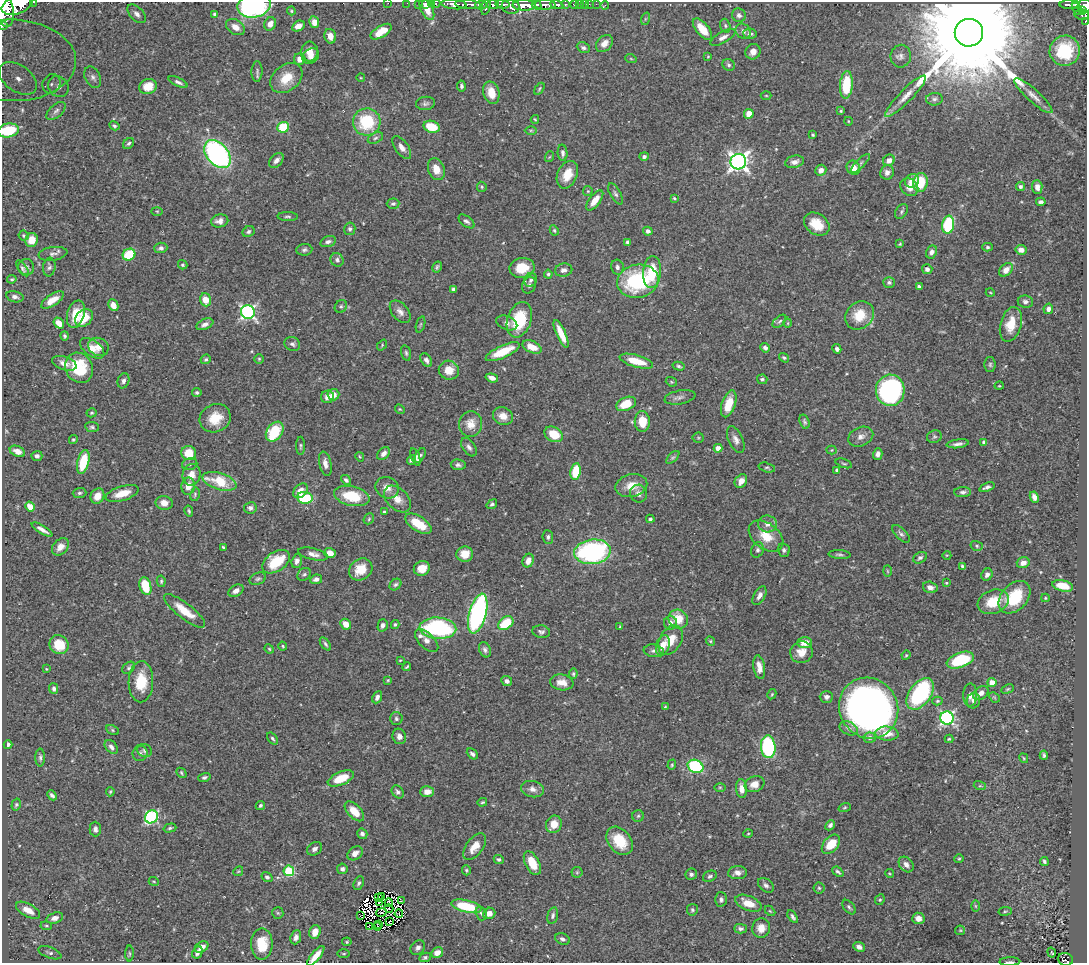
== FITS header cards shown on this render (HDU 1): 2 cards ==
NAXIS1  =                 1085
NAXIS2  =                  961

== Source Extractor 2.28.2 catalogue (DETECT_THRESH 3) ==
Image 1085 x 961 px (HDU 1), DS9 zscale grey, 1 PNG px = 1 image px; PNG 1089 x 965 px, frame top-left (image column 1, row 961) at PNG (2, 2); each listed source drawn as its Kron ellipse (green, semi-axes under 4 px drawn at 4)
Background 0.424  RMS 0.021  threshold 0.0625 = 3 sigma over >= 5 px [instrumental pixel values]
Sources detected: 525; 4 with non-positive FLUX_AUTO (blend fragments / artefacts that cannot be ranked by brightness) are neither listed nor drawn; of the other 521, the 500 brightest by FLUX_AUTO listed and drawn (21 fainter detections omitted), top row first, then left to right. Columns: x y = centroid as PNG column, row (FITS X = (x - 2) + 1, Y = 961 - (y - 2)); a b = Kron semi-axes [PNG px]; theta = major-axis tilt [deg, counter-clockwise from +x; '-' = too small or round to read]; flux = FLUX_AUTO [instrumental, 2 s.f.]
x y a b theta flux
34 2 3 2 - 26
388 3 2 2 - 5.2
407 3 2 2 - 8.1
419 3 3 3 - 16
425 3 3 3 - 9.1
431 3 3 2 - 8.3
17 4 16 9 22 2000
436 4 5 3 - 19
454 4 13 5 -6 680
503 4 7 3 -7 180
565 4 3 3 - 56
574 4 4 3 - 38
579 4 2 2 - 4.8
584 4 2 2 - 6.5
589 4 2 2 - 4
596 4 2 2 - 4.5
1069 4 9 3 0 130
254 5 17 12 11 230
468 5 13 4 -5 470
481 5 6 3 16 95
493 5 6 4 -4 330
524 5 12 5 -1 1100
537 5 5 3 - 290
545 5 10 5 -2 690
557 5 6 4 -10 200
605 5 4 2 - 4.9
1076 5 3 3 - 76
511 6 9 7 -8 500
1085 6 7 6 - 280
486 7 8 3 77 190
4 8 19 9 -77 1800
427 9 12 6 -66 21
1077 9 7 3 -63 94
1082 10 4 3 - 66
291 11 4 3 - 1.8
137 14 11 6 -46 8
215 14 4 4 - 3.8
739 15 7 6 - 4.3
1082 15 7 5 -7 130
645 19 6 4 72 1.8
1085 21 4 2 - 22
314 22 6 5 - 12
270 24 7 5 62 9.8
3 25 3 2 - 33
298 26 7 5 28 10
725 26 7 5 -71 2.9
235 27 10 7 -33 12
702 29 13 6 -51 21
743 31 8 7 - 4.8
381 32 12 5 31 20
969 33 14 13 - 70000
750 34 7 5 -3 4.5
330 36 7 5 -75 12
723 37 14 5 29 7.6
604 43 10 7 47 10
583 48 7 5 -24 4.1
309 51 10 8 86 13
1065 51 15 15 - 79
753 52 8 7 - 9.6
311 56 9 7 38 8.9
708 56 4 4 - 1.4
901 56 11 10 - 8
300 59 6 6 - 11
631 59 6 3 -19 1.5
11 60 65 41 -1 240
729 65 7 5 -32 2.9
257 71 10 5 88 3.6
93 77 11 7 -63 5.9
18 78 21 13 -35 31
286 78 18 13 40 26
361 78 4 3 - 1.1
178 82 10 4 -24 4.8
51 84 10 8 59 12
846 85 14 6 85 56
461 86 5 4 - 3
58 87 11 9 -49 12
148 87 9 7 18 20
539 89 7 3 58 1.8
491 93 11 8 -75 19
766 95 5 3 - 1.3
906 96 28 6 45 17
1033 96 25 6 -42 12
934 99 8 6 5 4.3
425 103 9 6 6 4.2
56 111 11 6 42 4.6
841 111 4 3 - 1.6
749 114 5 4 - 18
535 119 4 3 - 1.5
848 121 4 3 - 1.1
367 122 14 13 - 72
114 126 5 4 - 2.8
283 127 6 5 - 64
431 127 8 6 -18 37
8 130 10 7 11 46
531 130 6 4 0 1.8
813 135 3 3 - 1.8
375 138 8 5 27 3.2
129 143 6 4 44 2.7
402 148 13 6 -54 8.9
563 153 8 5 -86 4.5
217 154 16 10 -50 310
644 156 5 4 - 3.8
549 157 5 3 - 1.3
276 160 9 5 46 7.1
889 160 6 5 - 7.7
738 162 8 7 - 710
794 162 9 6 15 7.3
860 163 12 4 45 4.3
853 168 7 6 - 13
436 169 11 8 -70 17
821 170 5 5 - 7.8
887 172 7 6 - 7
567 175 14 9 66 23
912 181 7 6 - 15
921 183 9 7 82 47
482 187 5 4 - 2
909 187 9 8 - 11
1020 187 4 4 - 3.4
1037 187 7 5 -87 7.3
588 191 5 5 - 1.7
615 194 12 5 -60 3.9
674 198 3 3 - 1.5
595 200 12 5 53 18
1041 202 5 3 - 3.7
393 204 6 5 - 3.3
157 211 6 4 -2 1.5
901 212 8 5 53 2.8
288 217 10 4 -2 3
220 221 8 6 12 8.1
467 221 9 5 -38 4
817 224 14 10 -35 27
948 225 9 6 82 120
350 229 6 5 - 3.7
554 230 5 4 - 2.2
648 231 5 4 - 4.7
248 232 6 5 - 3.6
23 236 5 5 - 1.8
32 240 7 6 - 14
328 242 8 5 17 4.4
627 242 4 4 - 3
900 244 3 2 - 1.5
988 247 5 4 - 2.3
161 248 6 5 - 4.3
304 250 8 6 7 3.6
1021 250 5 5 - 8.1
931 252 7 5 62 5.9
53 254 14 6 8 6.2
129 255 6 6 - 61
337 260 7 6 - 3.8
183 265 5 4 - 2.2
26 267 8 8 - 3.7
49 267 9 6 83 4
437 267 6 4 59 2.6
617 267 7 6 - 4.4
22 268 9 4 -56 2.8
522 268 12 9 10 30
927 269 5 5 - 4.9
564 270 9 6 12 6.1
1006 270 8 5 44 12
652 272 16 9 85 47
548 274 4 4 - 2.6
12 279 5 3 - 1.9
531 280 7 6 - 4.3
638 281 21 16 10 140
889 282 6 5 - 3.4
529 285 8 6 66 4.7
919 287 4 3 - 2.8
453 289 4 4 - 3.1
990 292 4 3 - 1.2
15 297 9 5 -14 5.8
52 300 13 5 34 17
206 300 6 5 - 21
1025 302 8 6 -7 4.5
113 305 6 5 - 12
341 306 7 5 56 2.9
1048 309 5 4 - 6.2
248 312 7 6 - 330
400 312 13 8 -50 8.3
76 314 14 8 73 30
860 315 15 13 46 32
84 318 10 7 45 28
519 320 18 12 71 63
779 321 8 4 44 2.8
59 323 6 4 -51 14
507 323 11 6 -22 5.6
788 323 4 3 - 1.1
205 324 9 5 24 6.3
421 324 8 3 71 2.2
1011 324 18 10 74 27
561 334 15 4 -66 24
65 336 5 4 - 2.3
292 344 8 7 - 4.1
382 345 6 4 48 1.6
98 347 10 8 -23 11
532 347 10 5 -23 16
92 348 14 8 -35 15
765 348 5 4 - 4.7
837 349 5 4 - 4.3
503 352 18 6 25 39
406 353 8 4 -75 2.8
784 358 5 4 - 2.3
206 359 5 4 - 2.5
259 359 5 4 - 1.9
426 360 7 5 -57 4.6
636 361 17 6 -15 29
64 363 13 6 -18 11
990 364 7 5 90 2.9
679 366 6 4 -14 2.6
79 368 16 13 -62 62
449 370 10 9 - 20
492 378 6 4 -17 7.7
762 379 5 5 - 2.9
123 381 8 5 70 4.6
671 382 6 4 -21 1.6
999 386 5 3 - 1.3
890 390 16 14 88 260
197 392 4 4 - 2.6
333 395 6 6 - 13
327 397 6 6 - 7.9
680 397 16 7 11 6.1
626 404 10 6 23 30
729 404 14 6 71 30
400 409 5 4 - 1.7
92 413 5 4 - 2.2
503 416 10 8 -25 14
215 418 16 13 27 29
642 422 10 7 -88 30
804 422 7 5 -72 2.8
471 424 13 11 -88 18
92 427 7 5 -9 3
275 432 11 7 54 60
554 434 10 7 -30 30
861 437 13 9 23 7.8
934 437 7 6 - 2.9
698 438 5 5 - 2
73 439 4 4 - 1.7
736 439 14 7 -65 8
984 442 4 4 - 4.9
958 444 11 4 7 5.3
300 446 9 3 90 2.3
469 447 10 6 -54 5.2
718 448 4 4 - 13
832 450 5 4 - 1.5
17 451 8 5 -23 9.7
189 453 7 7 - 27
384 454 7 5 45 7.1
878 454 6 4 74 5.6
420 455 8 4 57 3.3
37 456 5 5 - 3.7
360 457 5 3 - 1.3
415 457 9 4 -71 5.2
673 457 8 4 44 2.4
411 460 5 3 - 3.9
83 462 12 5 75 51
844 463 8 3 -19 2
190 464 8 6 16 3.3
325 464 12 6 -78 8.6
458 465 7 5 -9 3.8
767 467 8 4 -14 2.5
837 470 4 4 - 3.2
575 471 8 5 81 41
191 475 11 9 76 14
346 480 6 4 -41 3.9
219 481 18 8 -17 50
741 481 7 5 54 10
188 486 8 6 78 13
631 486 16 11 13 20
987 487 8 4 22 4.4
387 488 12 10 -26 13
300 491 8 6 46 13
963 492 8 5 2 3.9
79 493 7 5 3 3
122 493 17 7 17 24
195 494 7 4 77 2.2
638 494 9 8 - 8.4
97 496 8 6 61 14
352 496 18 9 -12 52
1034 497 6 4 -63 7.4
305 498 8 6 -6 56
397 499 16 10 -45 16
164 503 8 7 - 11
492 504 6 4 36 3
30 507 5 4 - 13
250 508 6 5 - 4.7
189 511 5 3 - 2.1
384 512 3 3 - 2
369 519 6 4 49 2
650 519 4 3 - 2.7
418 524 15 7 -33 35
767 524 9 8 - 8.2
42 530 12 3 -31 7.5
901 534 11 5 -45 4.6
766 536 19 12 -38 28
548 537 7 5 -85 3.2
977 546 6 5 - 2.4
60 547 10 7 47 9.7
223 547 4 3 - 1.9
757 550 8 6 68 4.4
784 550 7 6 - 3.5
592 552 18 12 6 250
330 553 6 5 - 14
313 554 15 5 -13 8.5
465 554 8 7 - 19
839 555 11 4 -3 3.2
947 555 4 3 - 1.1
920 558 7 5 32 3.8
297 561 7 5 73 5.5
528 561 7 5 65 11
276 562 15 9 34 47
1023 563 6 5 - 9.5
963 566 4 3 - 3.2
422 568 8 7 - 18
361 569 12 10 35 25
887 571 6 4 -88 1.6
304 574 7 5 36 3.2
987 575 6 5 - 5.8
258 579 9 5 22 3.3
316 579 6 5 - 5
161 581 6 4 -79 2.3
946 583 3 2 - 1.2
395 585 6 5 - 3
145 586 9 5 -73 47
1063 586 10 5 -13 23
930 587 7 5 -16 6.7
236 591 8 5 30 7
759 596 10 5 61 7
1014 597 19 13 47 51
1045 598 4 4 - 1.5
993 602 16 11 21 34
185 611 25 7 -38 27
478 614 20 8 75 360
678 619 10 9 - 31
506 623 8 6 35 52
670 623 6 6 - 7.2
346 624 6 5 - 14
395 624 5 4 - 2.3
383 625 6 5 - 4.6
620 627 3 2 - 1.3
438 628 18 10 -4 230
541 632 9 6 -8 4.5
670 640 16 10 59 26
427 641 14 7 -45 9.3
710 641 5 4 - 1.7
805 643 7 5 2 14
325 644 7 4 -54 2.9
59 645 10 9 - 26
283 646 4 3 - 1.9
663 646 11 6 74 16
269 649 5 4 - 1.6
485 650 8 5 -68 4.4
654 651 10 6 -6 4.9
801 652 11 10 - 18
906 655 5 4 - 1.8
400 660 3 3 - 1.2
960 660 14 7 20 74
407 667 4 2 - 2
759 667 12 5 -81 12
129 668 7 5 40 2.8
46 669 3 3 - 1.1
573 674 5 4 - 2.2
388 680 4 3 - 1.6
507 681 5 4 - 5.2
141 682 20 12 88 41
562 682 12 8 -9 14
992 682 4 4 - 17
54 689 5 4 - 3.9
1008 689 6 4 27 1.9
981 693 8 6 39 8.6
772 694 5 3 - 1.8
920 694 18 10 54 170
970 695 11 7 88 8.3
377 697 6 4 64 4.8
826 697 6 6 - 5.2
994 697 6 4 -44 1.8
937 701 5 4 - 1.8
973 701 8 6 76 5.6
665 707 4 4 - 1.3
869 708 31 29 -55 930
947 718 6 6 - 290
396 719 6 6 - 3.2
849 728 9 6 -26 5.9
112 730 6 4 -29 2.1
887 734 11 7 -3 16
399 736 8 6 -71 7.3
870 738 6 5 - 5.6
273 739 7 4 -51 2.8
949 739 4 4 - 1.8
8 745 4 3 - 3.9
111 747 8 5 -49 5.8
768 747 11 7 -85 180
144 751 8 6 -18 3.1
140 753 8 7 - 4.2
472 754 6 4 -43 3.7
1044 755 4 3 - 2.4
40 758 9 5 -90 3.5
1024 758 5 3 - 1.5
672 765 5 4 - 1.8
695 766 8 6 -25 140
181 773 6 4 -45 2.1
204 777 6 4 17 3
341 778 14 6 23 34
754 784 10 7 20 12
980 786 6 4 -17 1.9
720 787 5 3 - 1.5
532 789 11 8 -13 8.3
742 789 9 5 -85 9.9
110 792 4 3 - 1.5
398 792 7 5 -52 4.5
427 792 7 5 4 12
52 795 5 4 - 3.5
482 802 5 3 - 1.7
16 805 6 4 73 2.3
260 805 5 4 - 2.6
845 807 6 4 19 2
354 811 12 6 -46 22
638 816 6 5 - 2.3
151 817 7 6 - 170
554 824 9 7 60 16
830 825 6 4 47 3.9
170 828 6 4 16 2.3
95 829 7 5 -89 4.6
748 833 4 3 - 1.3
362 834 5 5 - 4.1
620 841 16 11 -51 42
831 844 11 7 47 28
475 847 15 8 54 17
314 849 8 6 30 5.2
355 853 8 6 34 8.6
499 859 5 4 - 2.9
959 859 5 4 - 1.7
1044 861 4 3 - 2.7
532 863 13 7 -63 27
906 864 8 6 -50 7.1
342 869 5 5 - 4
466 870 5 4 - 1.9
238 871 5 4 - 1.5
289 871 5 5 - 100
577 872 5 5 - 2.1
838 872 6 3 -39 3.4
737 873 9 6 4 7.7
889 873 4 3 - 1.2
691 874 6 5 - 3.4
710 876 7 5 26 3.4
267 877 6 4 -34 3.3
154 882 5 3 - 1.4
359 883 7 4 63 2.9
766 885 9 6 -39 4.6
819 888 5 5 - 2.2
382 897 2 2 - 1.4
378 898 3 2 - 1.1
721 899 7 6 - 5.2
880 900 5 4 - 2.1
401 901 2 2 - 1.7
380 902 3 2 - 2.4
389 903 4 3 - 2.1
748 903 14 7 -23 21
466 906 15 6 -13 66
975 906 6 4 -89 1.7
849 907 8 5 -50 3.1
389 909 4 2 - 1.4
28 910 13 6 -28 16
692 910 6 5 - 2.6
770 911 6 4 -44 1.7
1005 911 7 3 8 1.7
381 912 5 2 - 1
278 913 6 5 - 2.4
481 913 7 5 -73 3.3
489 913 6 5 - 11
399 914 4 4 - 1.1
553 915 8 5 76 3.6
360 916 3 2 - 1600
793 917 7 4 -58 3.3
55 918 9 5 17 7.6
918 918 6 5 - 8.3
389 922 2 2 - 1.4
379 924 4 2 - 1.6
46 926 6 4 -7 2
369 927 4 3 - 4.4
377 927 4 2 - 1.1
761 928 9 9 - 14
740 929 6 4 -1 3.7
960 930 5 4 - 1.7
315 932 7 5 69 16
296 937 7 5 68 6
562 939 7 5 -25 4.7
347 942 5 4 - 1.8
262 944 16 10 90 36
202 947 7 5 29 9.6
418 947 8 6 46 5.2
859 947 6 4 -24 6.3
197 952 6 5 - 5.2
1052 952 5 3 - 4.2
50 953 12 5 -20 4
437 953 6 5 - 11
130 954 8 4 -89 2
344 954 6 3 0 1.8
316 956 12 4 50 16
425 957 6 4 26 3
1065 959 8 6 -18 86
1010 962 10 2 1 2.3
At the frame edge (FLAGS 8, measured only in part): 19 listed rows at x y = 34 2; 388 3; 407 3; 419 3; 425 3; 431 3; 17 4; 436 4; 454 4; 254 5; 1085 6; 4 8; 1085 21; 3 25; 11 60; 8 130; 316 956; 1065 959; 1010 962
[21 fainter detections neither listed nor drawn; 4 non-positive-flux detections neither listed nor drawn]